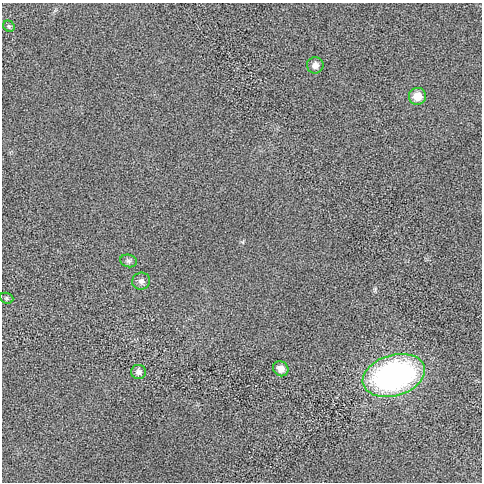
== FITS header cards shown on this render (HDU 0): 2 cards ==
NAXIS1  =                  480 / length of data axis 1
NAXIS2  =                  480 / length of data axis 2

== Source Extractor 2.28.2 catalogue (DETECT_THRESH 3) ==
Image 480 x 480 px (HDU 0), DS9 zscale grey, 1 PNG px = 1 image px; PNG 484 x 484 px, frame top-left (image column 1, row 480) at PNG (2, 3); each listed source drawn as its Kron ellipse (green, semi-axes under 4 px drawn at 4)
Background 2.7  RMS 190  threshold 563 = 3 sigma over >= 5 px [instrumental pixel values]
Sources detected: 9; all 9 listed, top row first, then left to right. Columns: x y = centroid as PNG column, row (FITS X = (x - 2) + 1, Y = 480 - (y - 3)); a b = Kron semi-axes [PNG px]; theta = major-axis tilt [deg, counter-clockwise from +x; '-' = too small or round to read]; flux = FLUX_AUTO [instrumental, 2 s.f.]
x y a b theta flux
9 26 6 5 - 1.8e+04
315 65 8 8 - 7.1e+04
417 96 8 8 - 1.8e+05
129 261 8 6 -14 3.4e+04
141 281 9 8 - 4.9e+04
7 298 7 5 -21 2.1e+04
281 369 8 7 - 7.7e+04
139 372 7 7 - 5.5e+04
394 375 32 20 16 3.5e+06